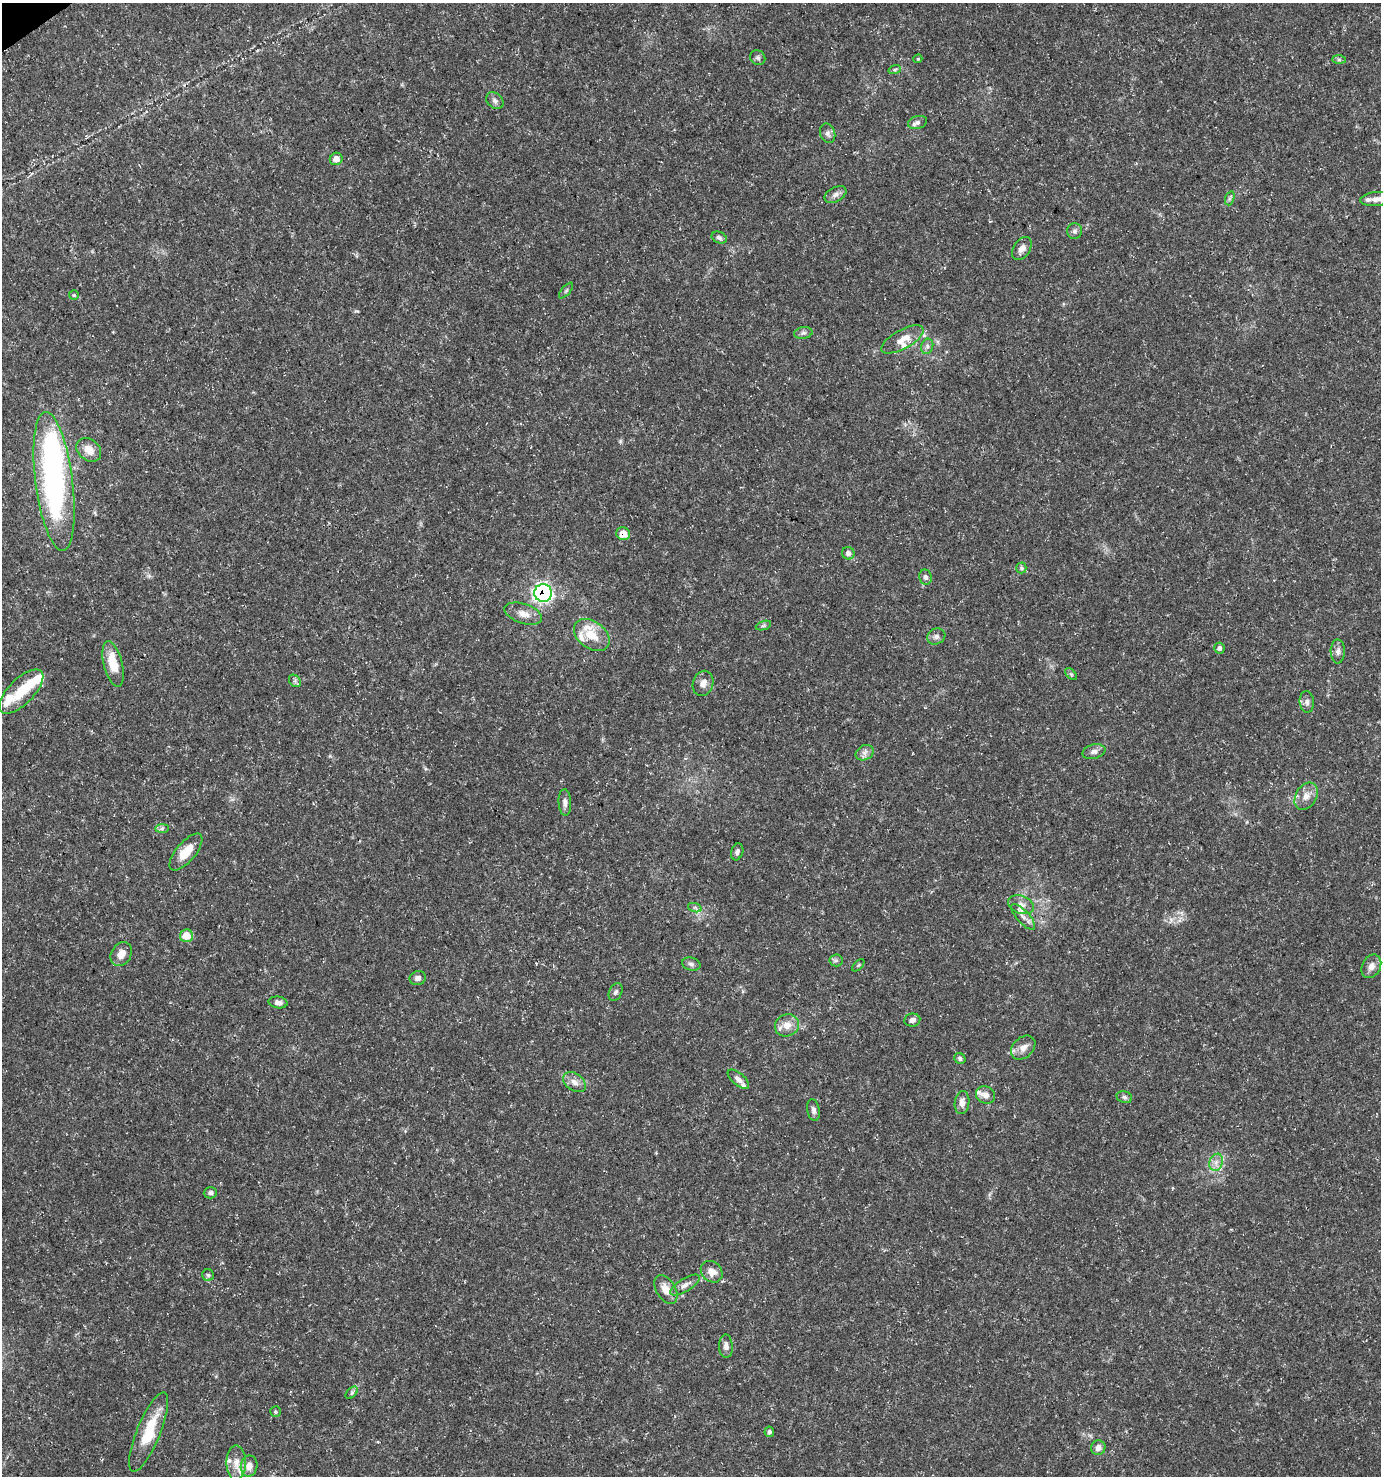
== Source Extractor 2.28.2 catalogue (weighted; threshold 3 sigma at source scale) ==
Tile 11 of 4 x 4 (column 3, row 3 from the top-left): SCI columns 2876-4254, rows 1479-2952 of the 5813 x 5899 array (HDU 1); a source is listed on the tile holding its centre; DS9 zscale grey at full resolution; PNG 1383 x 1478 px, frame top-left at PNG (2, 3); each listed source drawn as its Kron ellipse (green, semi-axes under 4 px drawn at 4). Shown black and unused: <1% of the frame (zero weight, under 3 of 5 exposures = <1% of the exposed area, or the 3 px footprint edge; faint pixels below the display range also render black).
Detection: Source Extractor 2.28.2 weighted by HDU 2 'WHT'; one run over the whole footprint, this tile lists its part. Background 0.0272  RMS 0.0025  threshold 0.0114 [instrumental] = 3 sigma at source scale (4.5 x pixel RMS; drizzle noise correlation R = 1.50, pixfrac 1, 0.0396/0.0396 arcsec/px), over >= 5 px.
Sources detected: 93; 1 inside a brighter object's white glare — neither listed nor drawn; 11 inside a brighter listed object's ellipse — not listed separately; the other 81 listed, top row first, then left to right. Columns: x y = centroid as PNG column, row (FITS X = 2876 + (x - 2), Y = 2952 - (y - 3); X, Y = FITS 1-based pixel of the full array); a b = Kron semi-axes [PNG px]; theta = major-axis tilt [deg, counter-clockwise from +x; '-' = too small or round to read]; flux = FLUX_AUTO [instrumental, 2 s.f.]
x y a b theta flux
758 58 8 7 - 0.66
918 59 4 4 - 0.3
1339 59 7 4 -1 0.43
895 69 6 4 19 0.41
495 101 10 7 -43 0.95
917 122 10 6 17 0.86
828 133 10 7 -69 0.97
336 159 6 6 - 1.8
835 195 12 7 28 1.1
1230 198 7 4 71 0.51
1377 199 17 7 5 1.8
1075 231 8 7 - 0.74
719 238 8 5 -23 0.64
1022 248 13 8 55 1.7
566 290 10 3 50 0.36
74 295 5 5 - 0.35
803 333 9 6 10 0.73
902 339 23 9 29 3.3
927 346 8 6 70 0.73
89 450 13 10 -39 2.9
54 481 70 18 -83 66
623 534 7 6 - 3.3
848 553 6 6 - 0.99
1021 568 5 5 - 0.42
925 577 7 6 - 0.85
543 593 9 9 - 64
523 614 19 10 -18 2.4
763 626 8 3 19 0.4
592 635 20 13 -37 5.6
936 636 9 7 28 0.95
1219 648 5 5 - 0.81
1338 651 12 7 -89 1.1
113 664 23 9 -76 6.2
1071 674 7 4 -45 0.42
295 681 7 5 -47 0.59
703 683 13 10 70 1.8
21 692 28 12 45 7.3
1307 702 11 7 -85 0.98
1094 752 11 7 14 1.1
865 753 9 7 27 1.1
1306 796 15 10 58 2.3
565 802 13 6 -86 1.1
162 828 7 4 0 0.57
186 852 22 9 50 4.2
737 852 8 6 73 0.77
1021 905 13 9 -21 1.7
695 908 7 4 -19 0.54
1023 917 16 6 -48 1.4
186 936 6 6 - 4.2
121 954 13 9 58 2.1
836 960 6 6 - 0.62
691 964 9 6 -14 0.8
858 965 7 3 45 0.26
1371 966 12 9 64 1.5
418 978 8 7 - 1.1
616 992 9 6 63 0.72
278 1002 9 6 -6 1.1
912 1020 8 6 9 1
787 1025 12 11 - 2.8
1023 1048 14 10 44 2
960 1058 6 5 - 0.56
738 1079 13 6 -40 1.2
574 1082 12 8 -36 1.7
985 1095 10 8 -26 1.6
1124 1097 8 6 -17 0.68
962 1103 12 7 83 1.7
813 1110 11 6 -79 0.93
1216 1162 9 6 69 1.4
210 1193 7 5 4 0.64
712 1272 12 10 -45 2.4
208 1275 6 5 - 0.43
685 1285 17 6 31 1.5
666 1289 16 9 -58 3
726 1346 12 7 -86 1.2
352 1393 7 4 45 0.48
275 1412 5 5 - 0.39
149 1432 43 11 68 9
769 1432 5 5 - 0.65
1098 1448 7 7 - 1.4
236 1463 17 9 -89 2.6
249 1466 10 8 79 2.2
Overlapping masked pixels (flux is a lower limit): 2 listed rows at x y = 623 534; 543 593
Isophote crosses this tile's border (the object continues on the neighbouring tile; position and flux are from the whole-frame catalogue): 1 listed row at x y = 1377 199